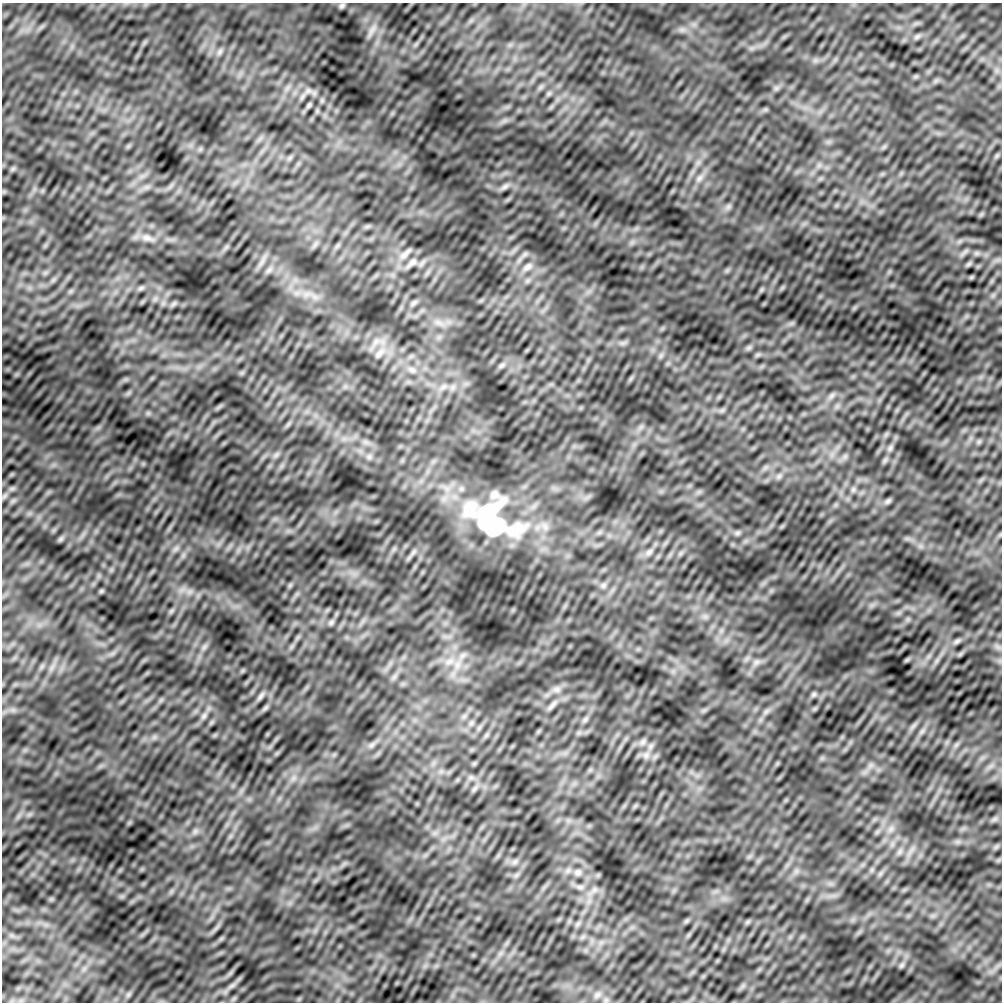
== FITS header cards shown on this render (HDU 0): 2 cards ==
NAXIS1  =                 1000
NAXIS2  =                 1000

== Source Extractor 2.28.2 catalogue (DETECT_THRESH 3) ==
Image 1000 x 1000 px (HDU 0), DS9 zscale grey, 1 PNG px = 1 image px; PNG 1004 x 1004 px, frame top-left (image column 1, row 1000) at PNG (2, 3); no overlay
Background -2.77e-04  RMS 0.01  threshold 0.0312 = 3 sigma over >= 5 px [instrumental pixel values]
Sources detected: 81; all 81 listed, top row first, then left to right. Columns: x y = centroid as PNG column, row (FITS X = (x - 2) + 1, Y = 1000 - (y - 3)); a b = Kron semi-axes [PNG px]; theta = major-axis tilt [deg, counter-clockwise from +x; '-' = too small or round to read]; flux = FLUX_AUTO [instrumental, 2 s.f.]
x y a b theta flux
342 6 7 6 - 1.6
372 30 22 6 60 4.7
917 36 10 6 37 1.9
220 51 10 5 63 2
776 88 7 5 45 1.9
308 91 8 8 - 2.7
549 93 8 6 54 1.6
309 105 8 5 55 1.4
13 169 7 4 1 1.4
699 178 12 6 53 3.6
505 187 13 6 31 2.8
728 207 7 5 45 1.9
147 238 17 8 -15 5.6
405 254 19 6 44 3.7
412 263 18 7 40 4.3
969 264 9 5 38 1.4
527 267 16 8 37 5.3
269 270 10 5 36 2.3
141 288 9 5 27 1.6
414 303 11 6 37 2.2
173 304 7 4 71 1.3
438 323 10 5 -9 3.3
749 347 7 4 19 1.6
379 353 18 8 46 6.8
501 365 11 5 41 2.1
412 370 13 8 -28 5
443 387 12 6 33 3.4
831 396 12 5 45 2.4
722 410 7 4 19 1.6
288 424 9 3 45 1.6
890 448 10 6 75 2.2
276 455 10 6 41 2.4
369 457 8 6 -45 2.2
779 476 8 5 45 1.9
853 489 8 6 70 1.8
4 496 10 5 45 1.8
13 501 7 4 19 1.6
888 501 10 6 35 1.8
470 509 72 25 23 45
486 521 47 16 56 65
495 527 20 15 33 46
514 529 45 26 13 44
737 533 8 6 15 1.7
61 539 10 6 45 1.5
176 549 11 5 35 2.4
649 552 13 7 41 3.3
290 585 7 4 72 1.2
603 585 8 7 - 2.1
101 591 7 5 45 1.1
189 592 9 5 31 2.5
171 611 8 5 45 1.5
331 622 9 7 40 1.9
957 641 11 6 29 2.2
204 647 11 4 58 2.6
449 661 15 8 23 7.1
756 662 10 7 44 3.2
51 668 8 4 71 2.1
557 689 9 8 - 3.3
814 694 8 6 32 1.5
261 696 16 5 52 2.6
552 705 19 6 47 3.7
265 708 10 5 45 1.8
204 716 11 6 53 2.9
585 720 9 6 63 1.8
471 723 7 5 46 1.6
922 731 8 5 45 1.9
643 742 11 6 45 2.3
372 745 10 6 27 2.5
646 755 9 8 - 3.5
293 778 8 6 60 2.6
474 789 8 5 45 1.7
891 829 8 6 45 2.8
195 831 8 6 45 2.1
899 852 7 4 71 1.8
515 862 9 6 21 2.4
578 872 10 9 - 3.5
580 887 10 6 9 2.4
747 922 7 4 71 1.1
902 965 10 6 52 1.9
232 986 14 5 32 3.6
597 995 9 7 45 2.7